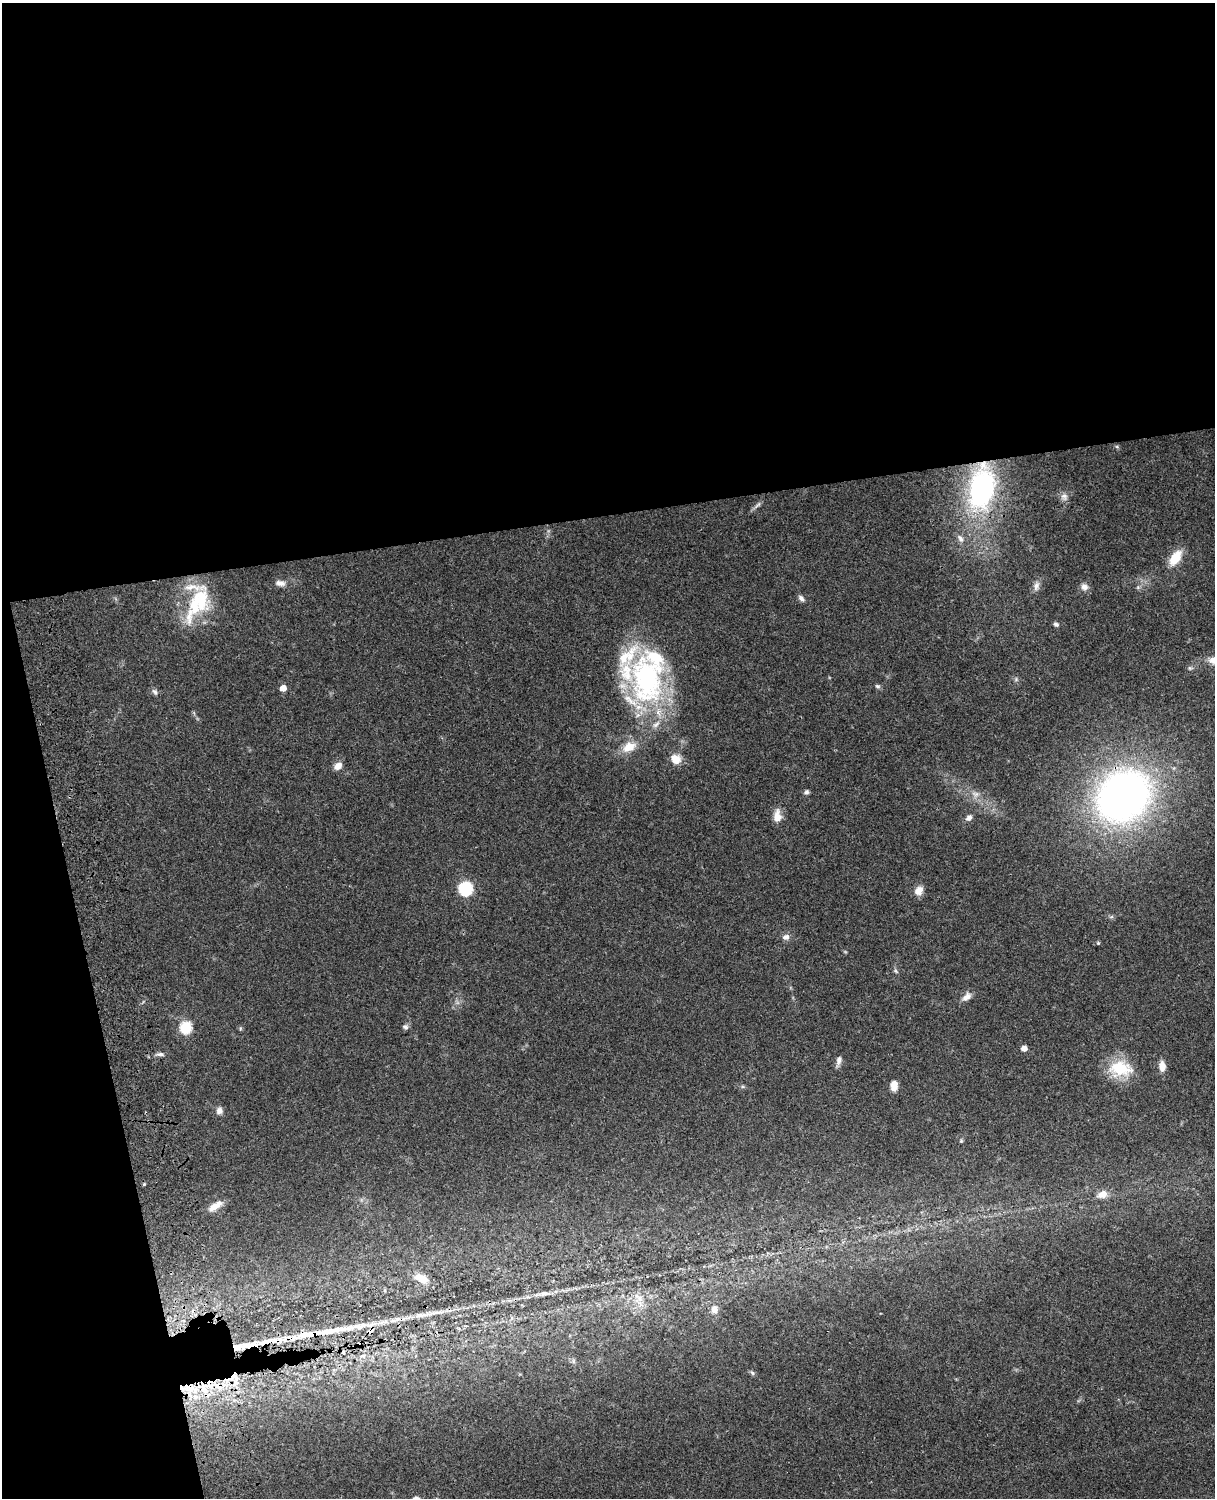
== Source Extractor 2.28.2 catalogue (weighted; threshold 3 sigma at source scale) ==
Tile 1 of 4 x 3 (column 1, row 1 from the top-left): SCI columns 121-1333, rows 3269-4764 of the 5090 x 4927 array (HDU 1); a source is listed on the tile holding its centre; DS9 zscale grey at full resolution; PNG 1217 x 1500 px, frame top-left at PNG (2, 3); no overlay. Shown black and unused: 40% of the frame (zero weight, under 3 of 4 exposures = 6% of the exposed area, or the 3 px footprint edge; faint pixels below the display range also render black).
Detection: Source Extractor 2.28.2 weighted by HDU 2 'WHT'; one run over the whole footprint, this tile lists its part. Background 0.0768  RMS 0.0059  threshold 0.0265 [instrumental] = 3 sigma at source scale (4.5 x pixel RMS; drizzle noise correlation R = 1.50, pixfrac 1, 0.05/0.05 arcsec/px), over >= 5 px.
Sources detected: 71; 1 cosmic-ray / hot-pixel residue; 1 long thin detection or spike segment (spike, bleed or trail) — not listed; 10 inside a brighter listed object's ellipse — not listed separately; the other 59 listed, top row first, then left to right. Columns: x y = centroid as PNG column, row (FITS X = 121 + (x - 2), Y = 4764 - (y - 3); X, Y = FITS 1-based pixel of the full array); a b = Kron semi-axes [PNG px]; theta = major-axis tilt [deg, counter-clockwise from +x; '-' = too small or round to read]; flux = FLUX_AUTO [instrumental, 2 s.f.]
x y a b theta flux
981 490 35 20 79 120
1064 497 11 9 -58 2.9
757 505 15 4 42 1.8
960 539 13 5 -53 2.3
1175 558 16 9 55 13
280 583 14 7 -9 3.3
1036 586 13 8 74 3.1
1084 587 10 8 -31 3
1138 587 6 5 - 1
801 598 9 5 -44 1.9
198 603 52 24 60 37
1056 624 6 5 - 1.4
1213 660 13 10 -14 4.9
1190 668 6 5 - 1.1
647 679 69 45 84 120
1016 679 6 5 - 0.92
877 686 7 5 -16 1.1
283 688 5 4 - 6.3
155 692 9 6 -57 1.6
629 747 18 12 25 9.6
676 759 13 12 - 6.9
338 766 10 7 34 4.3
806 792 6 6 - 1.4
975 794 11 8 -19 3.4
1123 796 47 39 41 310
777 816 16 10 -89 5.8
969 818 9 7 35 2.5
466 889 6 6 - 82
919 891 12 10 53 4.4
1111 917 6 4 18 0.91
786 937 10 8 18 2.6
1098 943 5 4 - 0.68
896 971 7 4 -45 0.95
967 997 13 8 42 3.7
186 1027 6 6 - 54
405 1027 8 6 -39 1.6
240 1028 6 3 -73 0.7
1024 1048 5 4 - 4.5
160 1054 11 5 -6 1.7
839 1060 13 6 72 2.5
1162 1066 12 7 -84 4.9
1120 1068 30 20 -2 23
894 1086 10 7 86 5.7
219 1111 9 8 - 2.6
144 1184 4 4 - 0.7
1102 1194 13 9 22 5.7
215 1206 19 7 32 6.5
419 1278 15 11 1 5.6
544 1294 11 5 8 2.2
640 1298 11 8 -55 4.2
715 1309 11 9 88 3.8
420 1315 16 6 3 4.1
370 1330 13 6 52 3.1
280 1340 45 9 10 17
362 1356 9 4 21 1.5
752 1373 7 5 -46 1
236 1379 11 7 82 4.8
187 1388 21 9 8 11
204 1388 21 15 73 17
Overlapping masked pixels (flux is a lower limit): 7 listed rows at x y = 981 490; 1123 796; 370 1330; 280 1340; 236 1379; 187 1388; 204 1388
Isophote crosses this tile's border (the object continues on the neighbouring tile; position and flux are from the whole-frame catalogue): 1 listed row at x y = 1213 660